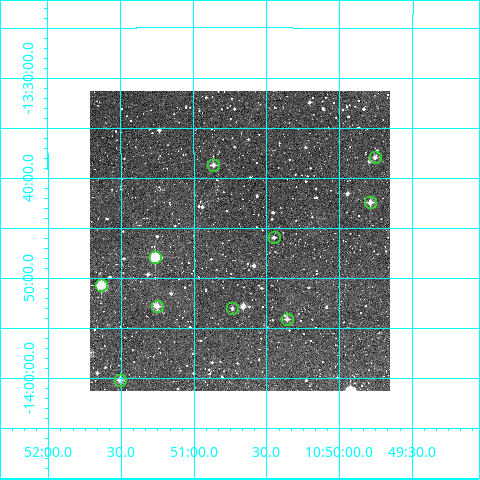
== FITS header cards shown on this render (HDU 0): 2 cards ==
NAXIS1  =                  300
NAXIS2  =                  300

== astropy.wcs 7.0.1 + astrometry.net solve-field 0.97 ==
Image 300 x 300 px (HDU 0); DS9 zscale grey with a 90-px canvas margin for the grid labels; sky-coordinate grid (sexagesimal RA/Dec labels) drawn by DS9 from the SOLVED WCS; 10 Tycho-2 reference stars matched to detected sources circled (green)
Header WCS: RA---TAN/DEC--TAN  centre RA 10:50:41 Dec -13:46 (162.67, -13.77 deg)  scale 6 arcsec/px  FOV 30.0' x 30.0'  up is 0 deg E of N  parity normal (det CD < 0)
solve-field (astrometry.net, Tycho-2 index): VERIFIED the header's WCS against the Tycho-2 star catalogue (verified at 2 index scales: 10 matches each, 0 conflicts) and refined it, rather than solving blind
Solved WCS: RA---TAN-SIP/DEC--TAN-SIP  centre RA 10:50:41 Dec -13:46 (162.67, -13.77 deg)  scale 6 arcsec/px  FOV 30.0' x 30.0'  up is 0 deg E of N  parity normal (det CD < 0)
The solver's refit moves the header's centre by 1.4 arcsec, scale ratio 0.9996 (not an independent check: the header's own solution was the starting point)
Tycho-2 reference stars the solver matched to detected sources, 10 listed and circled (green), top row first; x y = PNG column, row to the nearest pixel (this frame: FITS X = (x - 90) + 1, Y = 300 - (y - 91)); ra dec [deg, ICRS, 3 dp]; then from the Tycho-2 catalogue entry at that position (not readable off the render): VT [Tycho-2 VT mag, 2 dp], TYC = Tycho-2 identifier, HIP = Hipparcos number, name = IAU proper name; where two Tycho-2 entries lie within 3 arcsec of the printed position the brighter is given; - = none
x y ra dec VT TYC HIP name
375 157 162.440 -13.633 11.71 5505-1251-1 - -
213 165 162.716 -13.645 11.82 5505-1046-1 - -
370 202 162.447 -13.708 11.35 5505-793-1 - -
274 237 162.613 -13.766 11.96 5505-784-1 - -
155 257 162.817 -13.798 8.99 5505-1207-1 - -
101 285 162.909 -13.846 9.54 5505-922-1 - -
157 306 162.813 -13.880 10.70 5505-1136-1 - -
232 308 162.684 -13.885 12.60 5505-1423-1 - -
287 319 162.590 -13.902 11.29 5505-1079-1 - -
120 380 162.877 -14.003 10.60 5505-723-1 - -